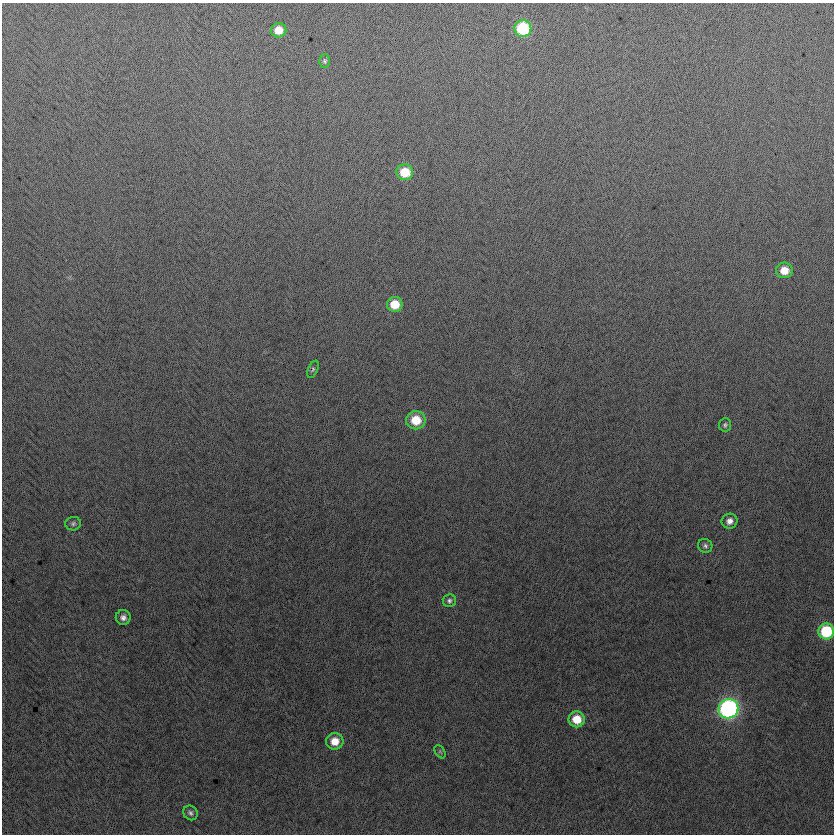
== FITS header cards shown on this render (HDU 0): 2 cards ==
NAXIS1  =                  832
NAXIS2  =                  832

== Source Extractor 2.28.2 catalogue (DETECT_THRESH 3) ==
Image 832 x 832 px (HDU 0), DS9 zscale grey, 1 PNG px = 1 image px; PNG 836 x 836 px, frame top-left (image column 1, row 832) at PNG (2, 3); each listed source drawn as its Kron ellipse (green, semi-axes under 4 px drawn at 4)
Background -2.53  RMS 13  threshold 37.8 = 3 sigma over >= 5 px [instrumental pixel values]
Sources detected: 20; all 20 listed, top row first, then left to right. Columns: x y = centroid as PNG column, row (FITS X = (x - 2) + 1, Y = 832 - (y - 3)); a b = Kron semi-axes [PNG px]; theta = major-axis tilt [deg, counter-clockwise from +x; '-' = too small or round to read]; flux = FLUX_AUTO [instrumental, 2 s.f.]
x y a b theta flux
523 28 8 8 - 60000
279 30 7 7 - 12000
325 61 6 5 - 1800
405 172 8 8 - 26000
784 270 8 8 - 13000
395 304 8 7 - 20000
313 369 9 5 65 1600
416 420 9 9 - 22000
725 425 7 6 - 1900
729 521 8 7 - 5200
73 524 8 7 - 2100
705 546 7 7 - 2400
449 601 6 6 - 2500
123 617 7 7 - 4100
826 631 8 8 - 52000
728 709 10 9 - 270000
577 719 8 8 - 19000
335 741 8 8 - 12000
440 752 7 4 -56 1400
190 813 8 6 -50 2500